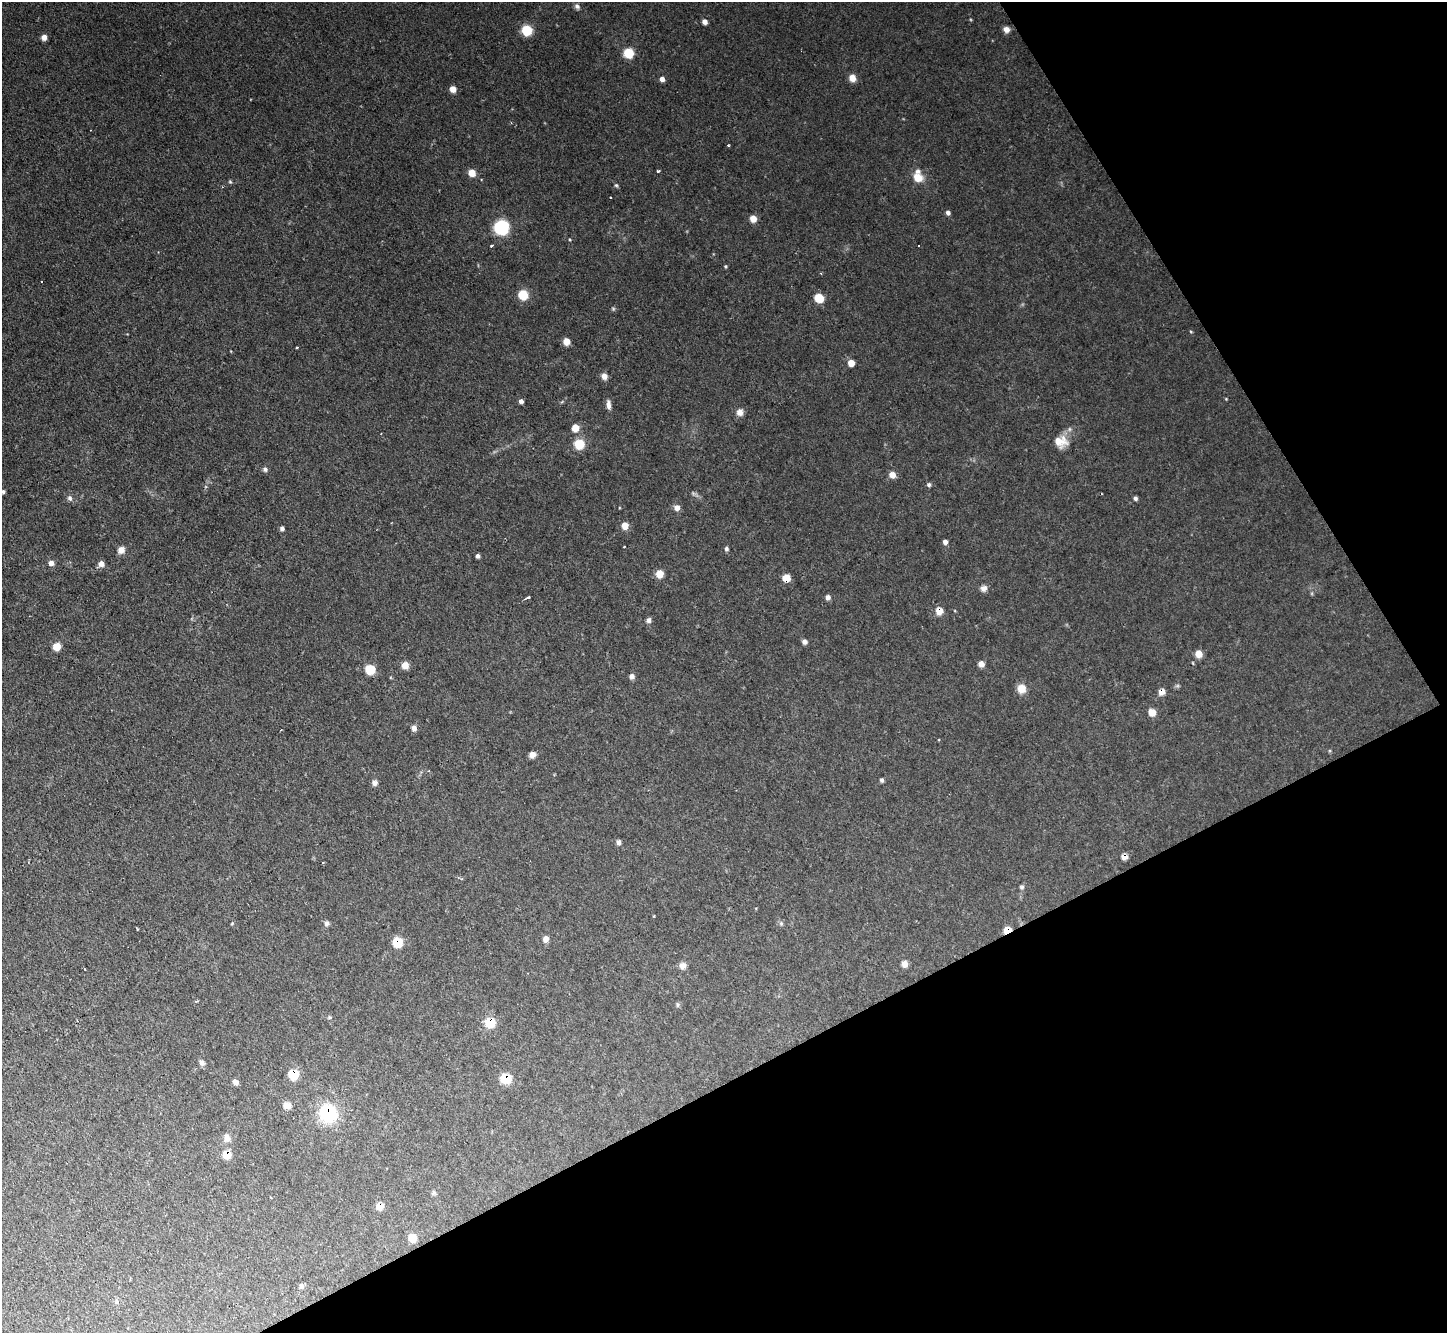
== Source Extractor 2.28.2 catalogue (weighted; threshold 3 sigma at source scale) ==
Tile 12 of 4 x 4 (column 4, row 3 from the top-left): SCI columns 4338-5782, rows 1487-2817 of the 5782 x 5770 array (HDU 1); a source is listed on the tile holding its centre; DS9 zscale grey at full resolution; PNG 1449 x 1335 px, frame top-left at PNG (2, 2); no overlay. Shown black and unused: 28% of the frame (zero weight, under 2 of 3 exposures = <1% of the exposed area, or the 3 px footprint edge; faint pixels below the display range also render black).
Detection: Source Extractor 2.28.2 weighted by HDU 2 'WHT'; one run over the whole footprint, this tile lists its part. Background 0.0986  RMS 0.0077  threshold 0.0349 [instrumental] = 3 sigma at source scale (4.5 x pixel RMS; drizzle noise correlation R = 1.50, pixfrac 1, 0.05/0.05 arcsec/px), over >= 5 px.
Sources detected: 101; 3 cosmic-ray / hot-pixel residue — not listed; the other 98 listed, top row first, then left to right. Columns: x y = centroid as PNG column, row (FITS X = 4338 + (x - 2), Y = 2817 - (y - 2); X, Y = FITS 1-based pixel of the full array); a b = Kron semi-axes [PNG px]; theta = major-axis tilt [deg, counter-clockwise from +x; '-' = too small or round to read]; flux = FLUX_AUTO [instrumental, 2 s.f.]
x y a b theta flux
577 6 8 6 -55 2.5
705 22 5 5 - 4.6
1006 29 6 6 - 5.3
527 30 8 7 - 23
44 37 5 5 - 5.8
629 53 6 6 - 28
852 78 8 7 - 6.8
662 79 4 4 - 5.3
453 89 6 5 - 6.6
728 145 3 2 - 0.79
658 171 3 3 - 1
472 173 6 6 - 9.9
918 177 13 9 -79 13
230 181 5 5 - 0.97
616 185 5 4 - 1.1
948 213 5 5 - 2.4
753 219 6 5 - 8.5
501 227 8 8 - 94
491 246 3 3 - 0.93
726 267 5 3 - 0.85
523 295 7 6 - 23
819 298 7 6 - 17
613 309 5 5 - 1.1
566 342 5 5 - 11
297 347 3 3 - 1.2
851 363 5 5 - 8.1
604 376 7 6 - 5
1226 399 4 4 - 0.62
521 401 4 4 - 3.2
608 404 12 6 -84 3.9
740 412 9 8 - 4.4
575 428 7 6 - 9.7
1061 442 18 16 -4 12
579 444 7 7 - 25
265 469 6 6 - 2.1
892 475 7 6 - 5.8
929 485 5 5 - 1.8
3 492 5 4 - 1.5
694 494 15 4 -32 2.1
70 498 7 6 - 2.3
1135 498 5 4 - 1.7
677 508 6 6 - 5.6
625 526 6 6 - 8.6
282 528 5 5 - 2.1
945 542 5 5 - 3.1
624 546 3 2 - 0.94
726 549 5 4 - 1.9
121 550 8 7 - 5
478 556 4 4 - 2
51 563 6 6 - 3.7
101 564 6 6 - 4.7
659 574 6 6 - 11
786 578 6 6 - 11
984 588 5 5 - 6.9
528 597 5 3 - 2.2
828 597 6 5 - 3.1
939 611 7 7 - 8.2
648 620 7 6 - 2.5
804 642 6 6 - 2.8
56 646 6 6 - 14
1198 654 7 7 - 7.6
981 664 6 6 - 4.8
405 665 6 5 - 10
370 670 7 6 - 24
632 676 6 5 - 3.3
1021 689 9 8 - 9.2
1162 692 6 5 - 6.4
1152 712 6 6 - 8.3
414 728 7 5 -78 3.8
532 754 5 5 - 7.6
882 780 5 4 - 1.6
375 783 6 5 - 3.8
618 842 6 6 - 2.6
1125 857 6 5 - 5.1
1022 887 6 5 - 1.5
327 923 7 6 - 2.4
781 923 6 5 - 1.5
232 924 5 3 - 0.76
1007 930 7 5 22 13
546 939 8 6 58 4
397 942 7 7 - 24
905 964 8 6 -75 4.6
683 966 8 7 - 4.7
677 1004 7 5 -90 1.4
330 1017 6 4 -2 1.3
490 1022 6 5 - 43
202 1062 8 6 -48 2.7
293 1074 7 6 - 28
506 1078 8 6 -2 25
235 1082 6 5 - 2.9
287 1105 7 5 -12 8
328 1113 11 10 - 71
227 1138 12 8 -85 4.6
227 1154 7 6 - 13
434 1193 7 5 89 1.5
380 1206 7 6 - 8.7
413 1238 8 7 - 8.6
301 1287 7 6 - 2.2
Overlapping masked pixels (flux is a lower limit): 12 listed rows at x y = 786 578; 939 611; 1162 692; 1125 857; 1007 930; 397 942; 490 1022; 293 1074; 506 1078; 328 1113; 227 1154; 380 1206